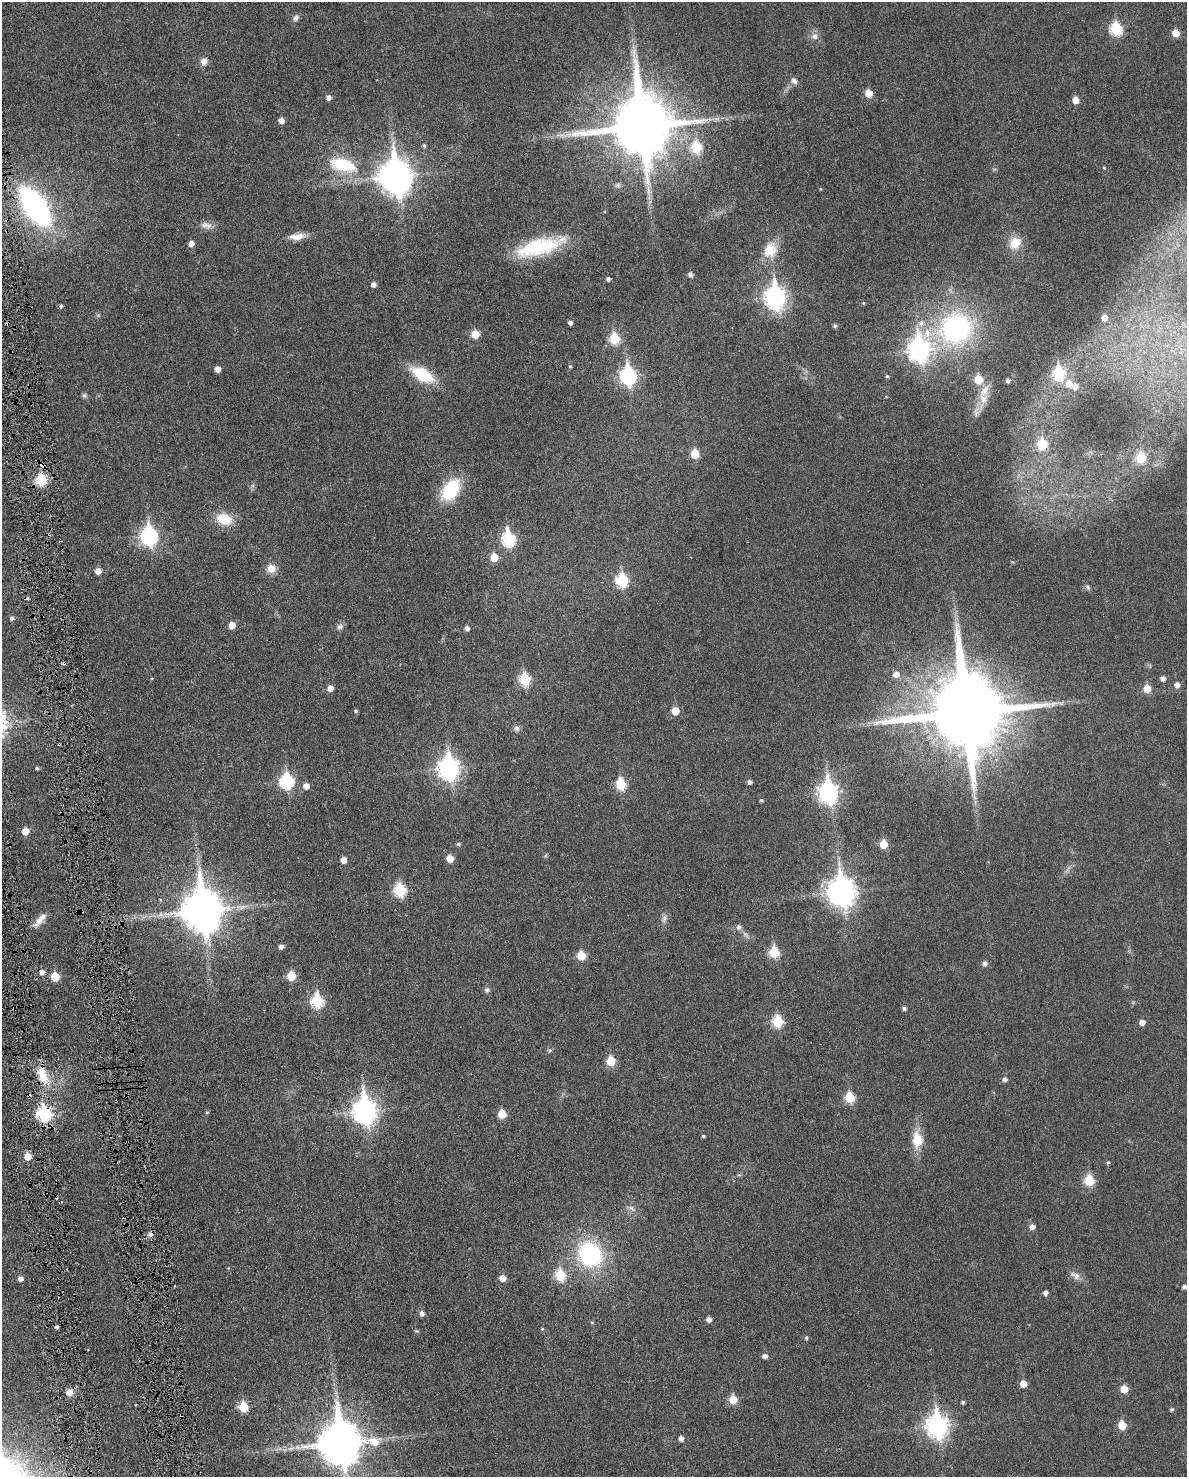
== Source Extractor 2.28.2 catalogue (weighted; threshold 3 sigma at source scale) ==
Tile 7 of 4 x 3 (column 3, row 2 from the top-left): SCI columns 2399-3583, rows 1634-3108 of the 4786 x 4824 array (HDU 1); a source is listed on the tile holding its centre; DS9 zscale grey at full resolution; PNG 1189 x 1479 px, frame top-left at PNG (2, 2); no overlay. Shown black and unused: <1% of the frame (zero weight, under 3 of 6 exposures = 1% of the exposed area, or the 3 px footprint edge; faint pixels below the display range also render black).
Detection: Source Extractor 2.28.2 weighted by HDU 2 'WHT'; one run over the whole footprint, this tile lists its part. Background 0.0355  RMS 0.0047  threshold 0.019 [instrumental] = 3 sigma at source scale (4.09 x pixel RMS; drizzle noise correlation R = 1.36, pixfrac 0.8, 0.05/0.05 arcsec/px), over >= 5 px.
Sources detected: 169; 2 too faint to see at this stretch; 9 cosmic-ray / hot-pixel residue — not listed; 4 inside a brighter listed object's ellipse — not listed separately; the other 154 listed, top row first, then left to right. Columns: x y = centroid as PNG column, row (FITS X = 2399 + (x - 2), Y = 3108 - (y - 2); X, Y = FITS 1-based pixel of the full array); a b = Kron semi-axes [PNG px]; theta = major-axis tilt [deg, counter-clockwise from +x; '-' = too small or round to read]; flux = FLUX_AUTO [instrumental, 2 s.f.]
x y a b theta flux
296 18 9 6 47 1.6
1116 29 7 6 - 34
1175 33 6 5 - 6.4
814 36 10 9 - 2.5
204 62 10 9 - 2.4
794 81 10 7 -47 1.8
869 93 6 5 - 6.7
328 97 5 5 - 2
1075 100 5 5 - 4.5
717 119 9 5 19 1.5
281 121 5 5 - 2.9
642 126 20 18 -85 3300
561 135 14 4 -6 2
424 146 6 4 -85 0.71
696 147 8 6 -84 20
342 165 39 18 -15 22
396 177 13 10 -82 680
35 206 36 17 -55 110
206 225 16 9 -9 3
297 236 23 8 6 4.5
1015 243 18 14 51 7.1
191 244 5 5 - 2.6
539 247 60 18 16 29
770 250 22 17 70 8.9
690 274 5 4 - 1.6
608 279 4 4 - 1.3
373 284 5 5 - 1.8
775 297 10 8 -84 220
863 303 4 4 - 0.46
61 306 4 4 - 0.75
1104 318 5 5 - 3.1
570 323 4 4 - 1.4
835 326 5 5 - 0.9
956 329 36 33 26 71
475 334 5 5 - 8.7
614 338 6 6 - 21
919 350 11 9 83 210
570 367 4 4 - 0.59
218 369 5 5 - 2.7
1059 373 8 6 -87 30
423 375 22 11 -29 20
628 376 9 7 -83 100
887 376 4 4 - 0.58
978 379 6 5 - 12
1008 380 4 4 - 1.1
1069 384 8 8 - 4.2
984 391 21 10 64 4.9
84 395 7 6 - 0.92
886 396 4 3 - 0.31
1042 444 7 6 - 16
695 454 6 5 - 11
1141 458 6 6 - 18
42 465 8 4 -35 2.1
41 480 6 6 - 25
451 490 22 14 57 25
224 519 19 13 -17 9.6
149 536 9 7 -83 110
508 539 9 6 -80 49
494 557 6 6 - 8.3
1012 562 5 4 - 0.42
271 569 10 10 - 3.9
98 571 5 5 - 3.1
622 580 7 6 - 35
1088 587 7 5 -70 0.8
12 618 5 5 - 1.1
232 625 5 5 - 4.4
340 626 10 7 52 1.5
467 628 4 4 - 1.7
896 674 7 6 - 2.9
1163 678 6 5 - 1.7
525 679 7 6 - 27
1177 685 6 6 - 2.2
330 688 5 5 - 3.4
1147 688 6 6 - 7.7
1061 703 6 6 - 0.81
356 711 4 4 - 0.72
675 711 6 5 - 7.3
965 712 23 22 - 5800
516 728 9 7 -85 1.4
37 768 4 4 - 0.63
449 768 10 8 -85 230
287 781 7 7 - 58
749 782 5 5 - 1.4
621 784 7 6 - 22
306 786 6 6 - 2.9
828 793 10 8 -84 180
761 800 5 4 - 0.59
975 802 7 4 73 0.77
25 831 5 5 - 6
458 844 5 4 - 0.7
883 844 6 5 - 9.1
546 855 6 4 71 0.57
450 858 6 5 - 5.5
343 860 5 5 - 3.5
1067 870 10 5 55 1.4
400 890 7 6 - 34
841 892 11 9 -82 440
202 910 15 12 -84 1300
40 919 20 8 47 3.9
745 935 12 5 -47 1.7
281 946 5 4 - 1.8
774 952 6 6 - 21
581 956 6 5 - 12
984 963 6 5 - 1.6
42 972 5 5 - 1.9
291 976 6 5 - 12
55 977 6 5 - 11
487 990 8 7 - 1.1
317 1001 7 6 - 35
904 1008 4 4 - 1.1
778 1022 7 6 - 26
1142 1022 5 5 - 2.8
550 1050 7 4 1 0.62
611 1061 6 5 - 13
42 1076 23 14 -62 9
1005 1079 6 5 - 1.4
849 1097 6 6 - 20
365 1111 11 8 -84 300
207 1112 5 4 - 0.49
44 1114 7 7 - 57
502 1114 6 5 - 10
703 1136 4 4 - 0.55
917 1140 23 13 -89 8.6
27 1156 5 5 - 6.9
1108 1163 4 4 - 0.55
739 1175 6 4 0 0.55
1089 1180 6 6 - 21
60 1202 3 2 - 0.42
631 1208 13 6 -30 1.7
1032 1227 5 5 - 2.1
590 1254 27 24 -49 45
560 1275 7 6 - 21
1075 1275 15 8 -30 2.7
20 1278 5 5 - 2
502 1278 5 5 - 4.3
1185 1287 13 6 -6 1.6
1045 1293 5 4 - 1.7
422 1313 5 5 - 1.9
709 1319 5 5 - 1.9
542 1329 4 4 - 0.47
416 1331 7 3 -5 0.48
807 1338 5 4 - 0.71
765 1356 6 5 - 1.6
1023 1384 5 5 - 5.2
1124 1389 6 5 - 6.4
69 1392 9 8 - 3
733 1399 6 5 - 11
963 1402 4 4 - 0.77
243 1407 6 5 - 16
1172 1409 5 4 - 0.72
1122 1425 6 5 - 10
937 1426 10 8 -82 230
681 1438 5 5 - 1.9
340 1443 14 13 - 1400
Overlapping masked pixels (flux is a lower limit): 4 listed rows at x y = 42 465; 42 1076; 44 1114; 60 1202
Isophote crosses this tile's border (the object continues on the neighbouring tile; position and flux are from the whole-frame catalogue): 2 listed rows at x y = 1185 1287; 340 1443